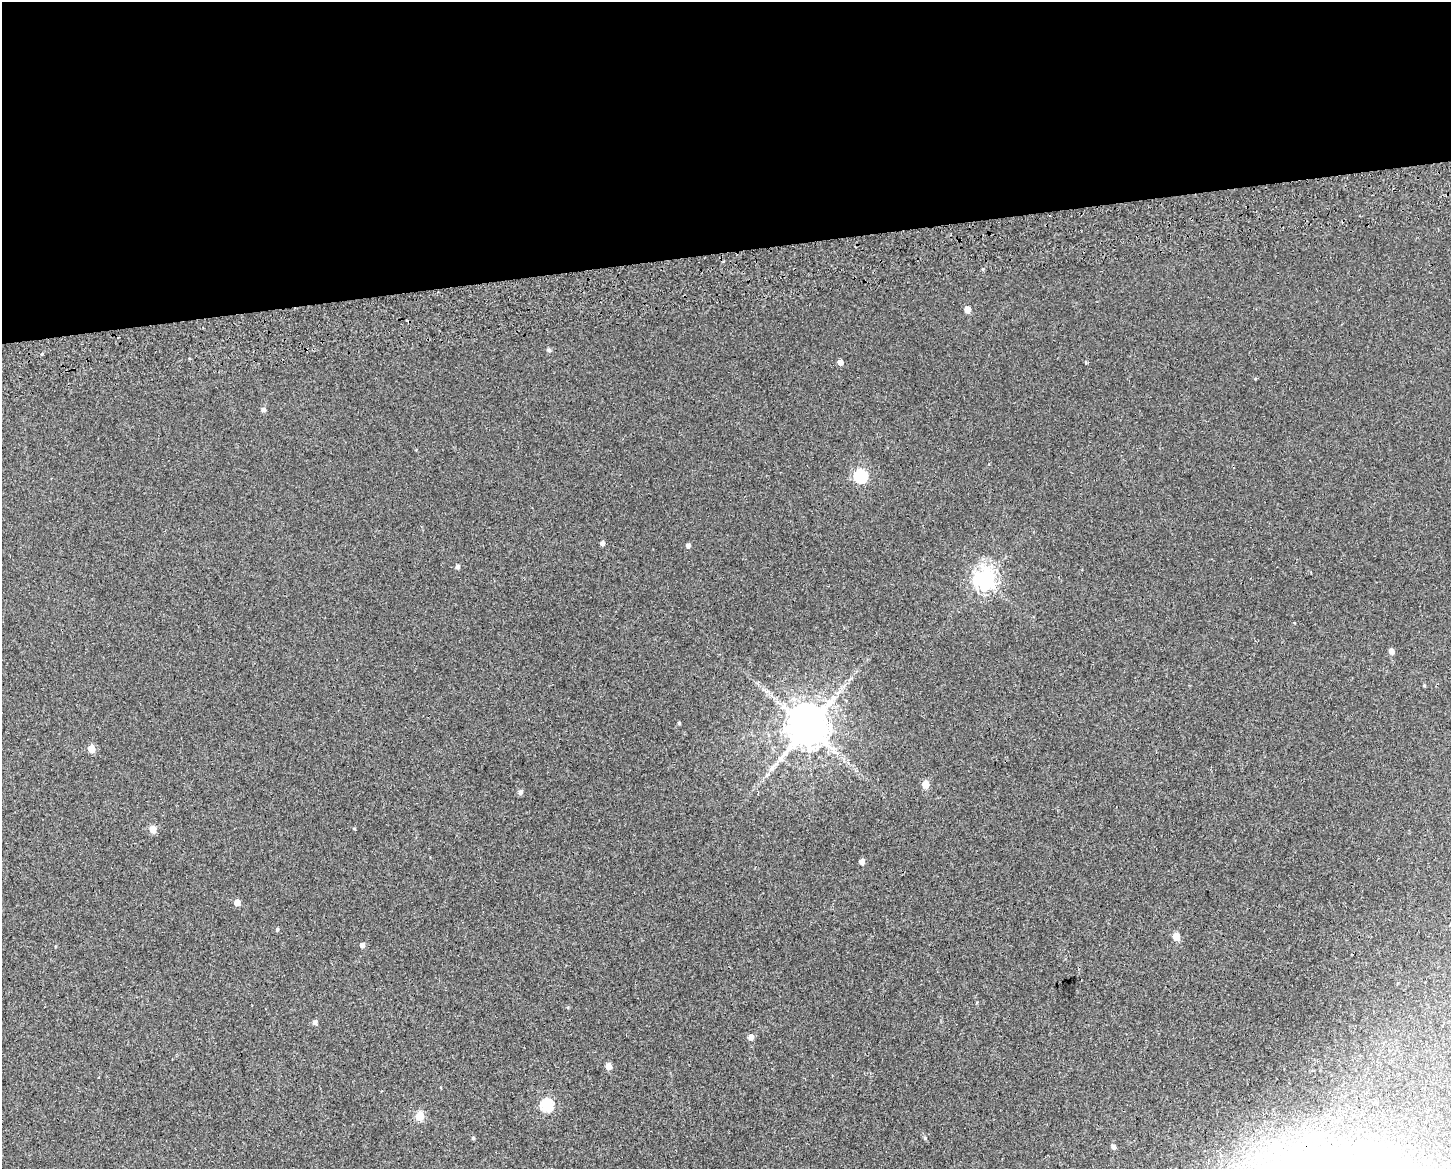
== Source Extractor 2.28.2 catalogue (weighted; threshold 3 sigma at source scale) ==
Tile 2 of 3 x 4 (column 2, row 1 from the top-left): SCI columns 1475-2923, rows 3563-4729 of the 4454 x 4791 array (HDU 1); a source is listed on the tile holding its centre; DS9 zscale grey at full resolution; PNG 1453 x 1171 px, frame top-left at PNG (2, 2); no overlay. Shown black and unused: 22% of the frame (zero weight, under 2 of 3 exposures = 4% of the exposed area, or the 3 px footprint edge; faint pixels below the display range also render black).
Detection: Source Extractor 2.28.2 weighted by HDU 2 'WHT'; one run over the whole footprint, this tile lists its part. Background 0.00247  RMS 0.0062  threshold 0.0277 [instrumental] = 3 sigma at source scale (4.5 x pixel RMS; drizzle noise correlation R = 1.50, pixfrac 1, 0.0396/0.0396 arcsec/px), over >= 5 px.
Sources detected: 38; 1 inside a brighter object's white glare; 2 cosmic-ray / hot-pixel residue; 1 long thin detection or spike segment (spike, bleed or trail) — not listed; the other 34 listed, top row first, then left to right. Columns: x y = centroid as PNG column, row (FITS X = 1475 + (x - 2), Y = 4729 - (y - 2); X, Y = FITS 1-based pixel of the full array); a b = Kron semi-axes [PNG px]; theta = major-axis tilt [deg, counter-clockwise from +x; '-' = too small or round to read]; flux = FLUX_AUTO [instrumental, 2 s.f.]
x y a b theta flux
983 269 4 3 - 0.66
967 309 5 5 - 6.8
549 350 5 4 - 1.2
42 354 4 3 - 0.62
840 362 5 4 - 3.7
1086 363 3 3 - 0.89
263 409 5 4 - 1.9
860 476 6 6 - 71
602 543 5 4 - 1.9
688 545 5 4 - 1.8
457 566 5 4 - 1.5
985 579 8 7 - 310
1391 651 5 4 - 3.3
679 723 4 3 - 0.66
807 727 12 11 - 2200
91 749 5 5 - 10
771 769 11 5 51 2.5
925 784 5 5 - 11
520 792 5 5 - 1.8
354 828 4 3 - 0.52
153 829 5 5 - 9.5
862 862 5 4 - 2.8
237 902 5 5 - 4.3
277 929 4 4 - 0.69
1176 936 5 5 - 11
362 945 4 4 - 2.5
315 1022 5 5 - 1.9
751 1037 5 5 - 3.2
608 1066 5 5 - 5.6
547 1105 6 6 - 58
419 1116 5 5 - 19
473 1138 5 4 - 0.73
1114 1147 5 5 - 1.7
1359 1167 27 12 -23 21
Isophote crosses this tile's border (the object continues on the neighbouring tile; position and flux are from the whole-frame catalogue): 1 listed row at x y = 1359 1167
Unlisted compact peaks at least as high as the median listed source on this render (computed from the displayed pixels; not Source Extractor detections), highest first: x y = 925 1138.